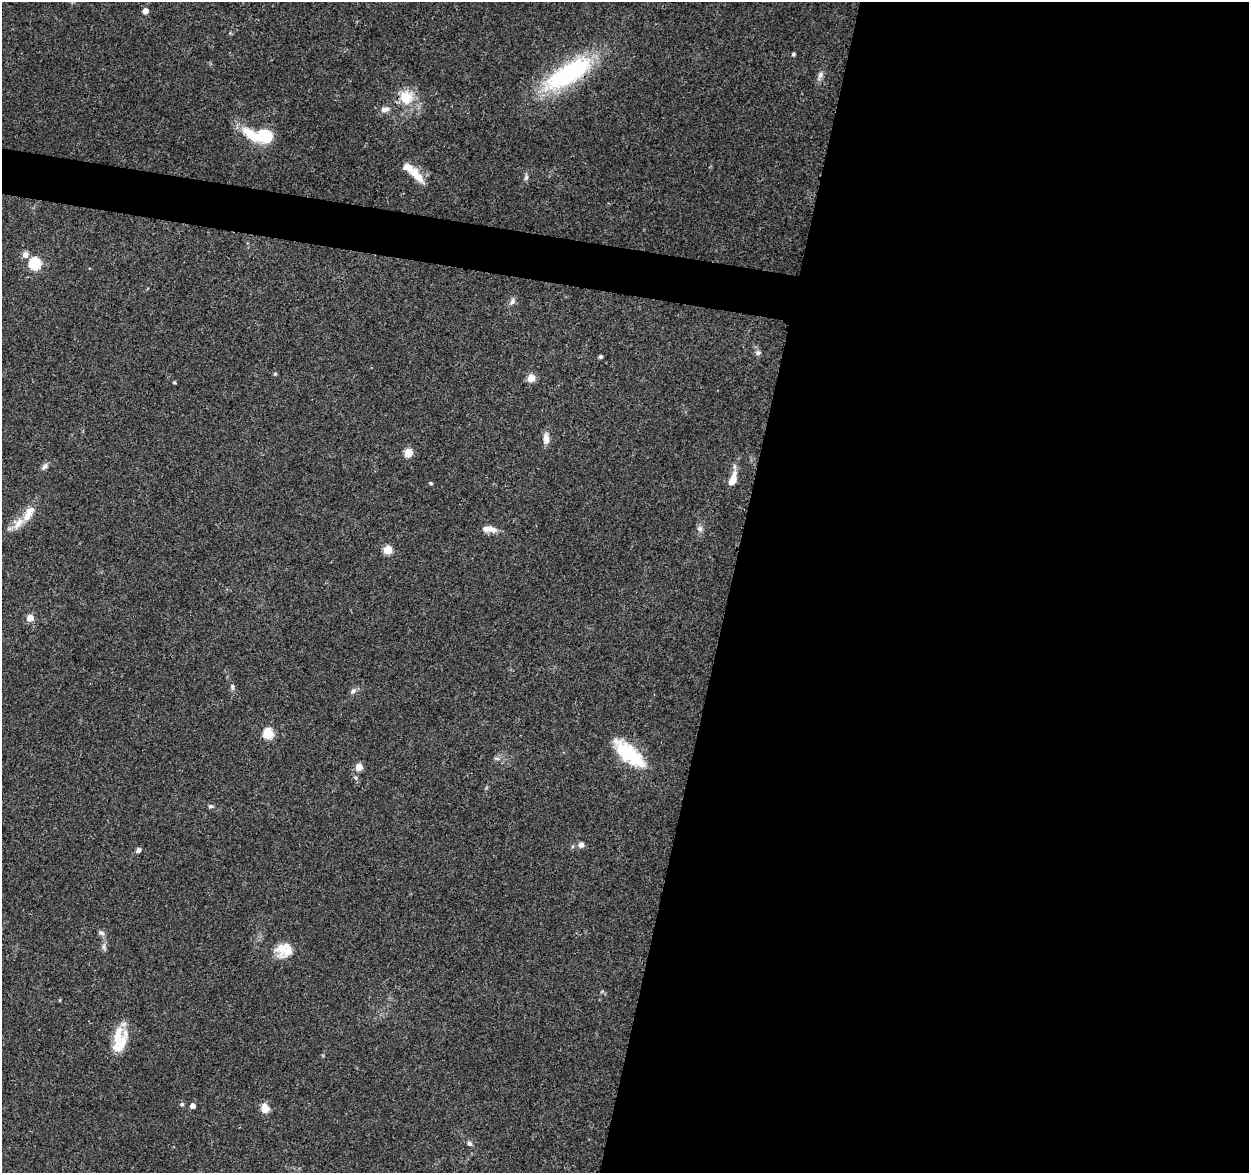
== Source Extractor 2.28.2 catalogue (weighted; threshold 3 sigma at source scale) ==
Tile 12 of 4 x 4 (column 4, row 3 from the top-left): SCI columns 3758-5004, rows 1411-2581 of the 5014 x 5210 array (HDU 1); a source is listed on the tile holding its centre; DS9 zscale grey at full resolution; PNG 1251 x 1175 px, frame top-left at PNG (2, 2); no overlay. Shown black and unused: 44% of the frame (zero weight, under 3 of 4 exposures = <1% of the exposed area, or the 3 px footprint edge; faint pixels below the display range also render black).
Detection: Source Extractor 2.28.2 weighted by HDU 2 'WHT'; one run over the whole footprint, this tile lists its part. Background 0.0369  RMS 0.0034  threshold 0.0152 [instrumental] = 3 sigma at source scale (4.5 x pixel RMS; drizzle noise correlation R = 1.50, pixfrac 1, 0.0396/0.0396 arcsec/px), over >= 5 px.
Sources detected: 52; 2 inside a brighter object's white glare — not listed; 5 inside a brighter listed object's ellipse — not listed separately; the other 45 listed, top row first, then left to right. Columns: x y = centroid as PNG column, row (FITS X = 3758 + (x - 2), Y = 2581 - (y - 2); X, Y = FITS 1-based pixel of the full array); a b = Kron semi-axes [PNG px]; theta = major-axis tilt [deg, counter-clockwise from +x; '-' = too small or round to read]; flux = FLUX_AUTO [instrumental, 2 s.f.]
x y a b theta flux
145 11 5 5 - 2.6
793 54 4 4 - 0.56
568 74 64 22 32 43
820 75 13 6 70 1.5
406 97 15 14 - 8.7
385 109 12 7 10 1.7
266 136 16 13 -38 11
418 177 20 10 -50 4.1
526 177 10 5 81 0.94
25 255 6 6 - 2.1
35 264 6 6 - 32
512 301 11 7 59 1.3
758 353 7 6 - 0.85
601 357 4 3 - 0.8
275 374 5 4 - 0.51
531 378 5 5 - 7.8
174 382 4 3 - 0.42
546 438 16 8 -88 2.3
408 453 5 5 - 11
44 466 11 6 44 1.2
733 479 17 7 70 4.5
431 483 5 4 - 0.4
18 523 18 12 54 4.4
490 529 18 7 -7 3
700 529 8 7 - 1.2
388 550 5 5 - 11
30 618 5 5 - 4.8
232 686 8 5 -76 0.77
353 691 9 6 30 1
268 734 6 5 - 21
630 754 44 17 -45 18
497 758 8 4 -9 0.66
359 767 5 5 - 5
356 778 6 4 -71 0.53
210 806 7 5 -12 0.64
581 845 7 7 - 1.4
138 850 7 5 49 0.9
101 933 9 5 -27 0.93
103 947 10 4 -90 1
284 950 22 17 4 6.6
117 1039 38 11 78 7.3
182 1104 5 5 - 0.72
193 1106 4 4 - 1.8
265 1108 5 5 - 9.8
469 1143 8 6 -45 0.87
Overlapping masked pixels (flux is a lower limit): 1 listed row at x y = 568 74